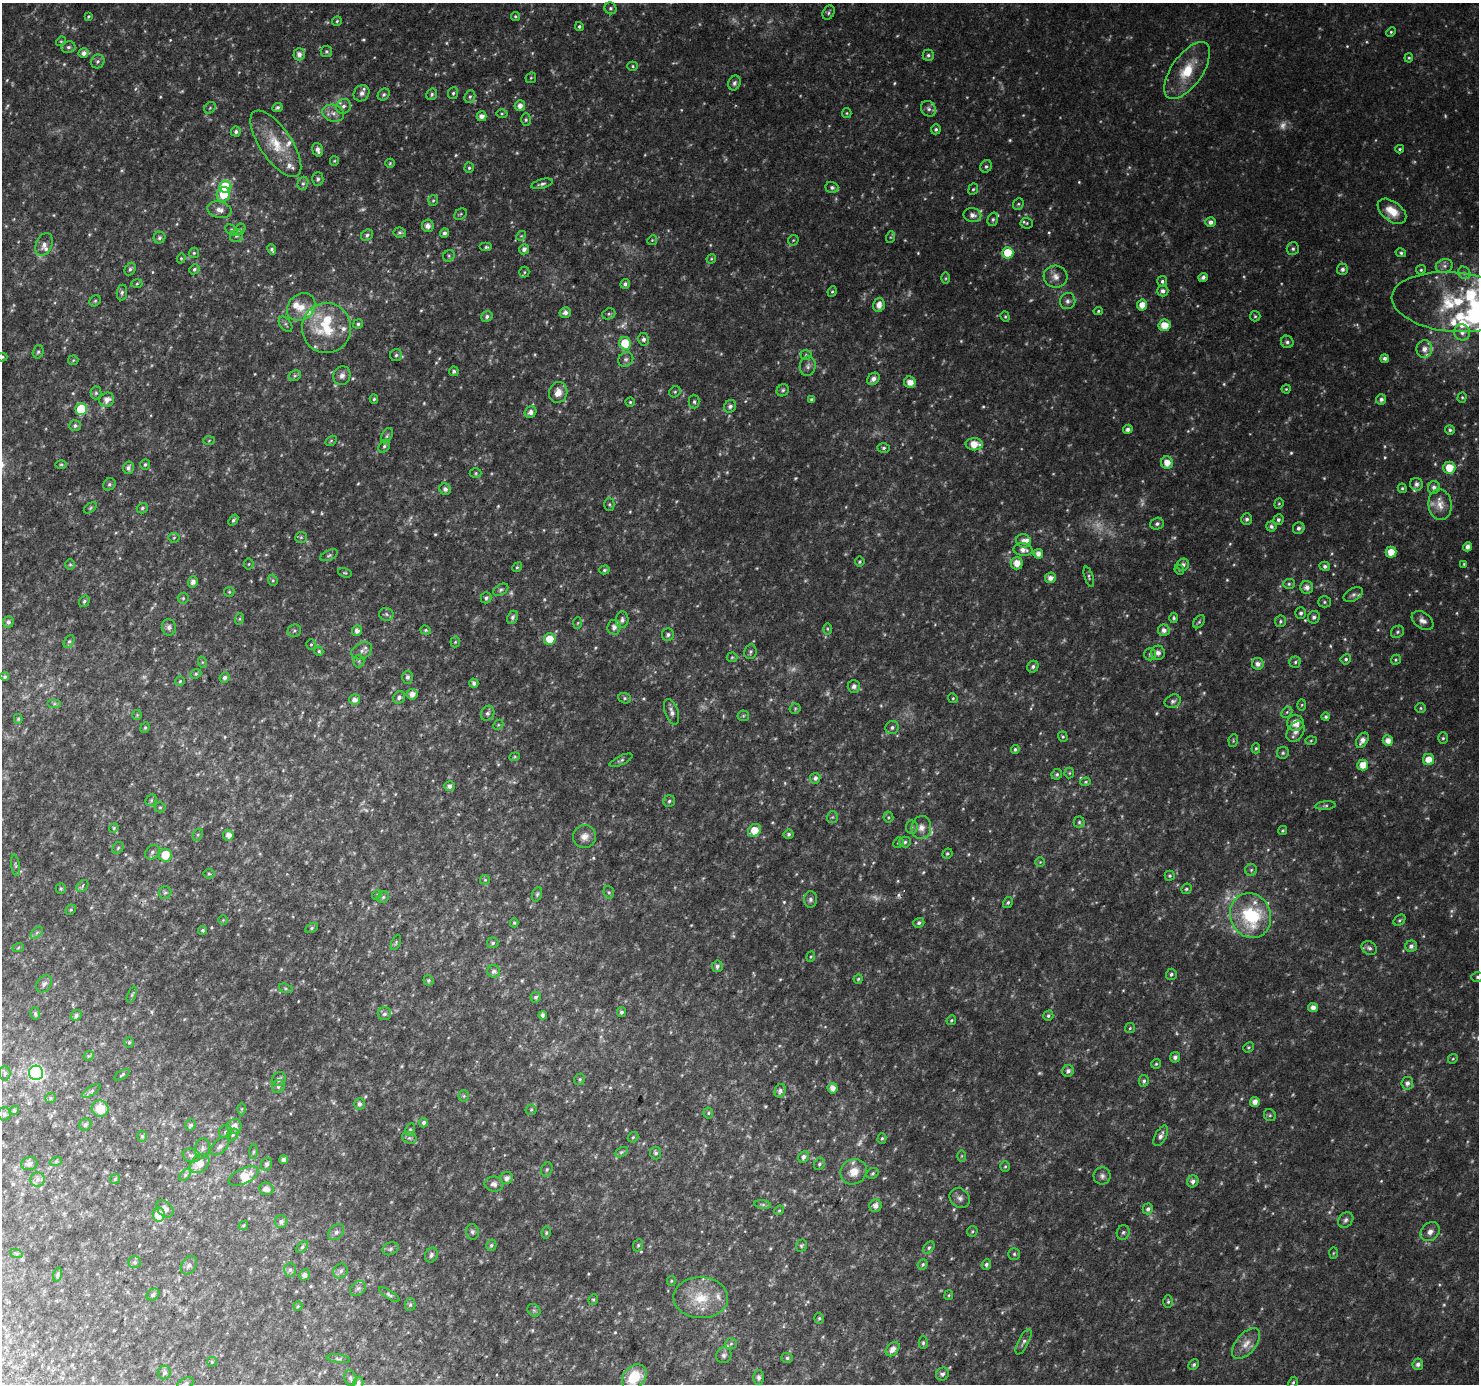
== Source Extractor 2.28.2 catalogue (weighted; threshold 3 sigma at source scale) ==
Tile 7 of 4 x 4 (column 3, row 2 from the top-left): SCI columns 2985-4461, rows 3056-4437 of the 5961 x 6042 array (HDU 1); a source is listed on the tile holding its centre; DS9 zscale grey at full resolution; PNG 1481 x 1386 px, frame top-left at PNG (2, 3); each listed source drawn as its Kron ellipse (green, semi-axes under 4 px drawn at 4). Shown black and unused: <1% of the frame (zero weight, under 2 of 3 exposures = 2% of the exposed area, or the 3 px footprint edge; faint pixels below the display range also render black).
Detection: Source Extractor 2.28.2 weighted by HDU 2 'WHT'; one run over the whole footprint, this tile lists its part. Background 0.0376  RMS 0.0091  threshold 0.0411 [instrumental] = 3 sigma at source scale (4.5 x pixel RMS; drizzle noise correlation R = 1.50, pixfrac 1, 0.0396/0.0396 arcsec/px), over >= 5 px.
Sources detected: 701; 66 too faint to see at this stretch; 1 cosmic-ray / hot-pixel residue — neither listed nor drawn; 25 inside a brighter listed object's ellipse — not listed separately; of the other 609, all 500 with FLUX_AUTO >= 1.05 (the completeness limit of this list) listed and drawn (109 fainter detections not listed), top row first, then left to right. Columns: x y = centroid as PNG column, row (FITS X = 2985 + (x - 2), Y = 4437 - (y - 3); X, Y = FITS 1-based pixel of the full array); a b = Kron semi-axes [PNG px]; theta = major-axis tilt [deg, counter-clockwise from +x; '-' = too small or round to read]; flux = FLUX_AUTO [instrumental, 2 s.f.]
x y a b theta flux
610 8 6 5 - 2
829 13 7 5 62 1.8
88 16 4 4 - 1.3
515 16 4 4 - 1.3
337 21 5 4 - 1.3
579 26 4 4 - 1.9
1391 32 5 4 - 1.3
61 41 5 4 - 1.1
68 47 7 6 - 2.2
326 51 6 5 - 1.8
84 53 5 5 - 4.5
299 54 6 5 - 5.2
928 55 6 5 - 2.1
1409 58 5 4 - 1.1
98 61 7 6 - 2.4
633 66 5 4 - 1.4
1187 70 33 15 55 29
531 78 6 5 - 1.2
734 83 7 6 - 2.5
362 93 9 7 52 4
453 93 6 5 - 1.6
432 94 6 5 - 1.8
384 95 6 5 - 1.9
470 97 6 5 - 2
343 106 8 7 - 3.6
520 106 5 5 - 5.7
210 108 6 5 - 1.4
277 108 5 4 - 2.3
929 109 8 7 - 3.1
333 113 11 8 -17 5.9
847 113 5 4 - 1.1
502 114 5 4 - 1.2
482 116 5 5 - 5.7
526 120 6 5 - 1.6
936 129 5 5 - 1.9
236 132 5 4 - 1.9
276 144 39 16 -56 29
1400 149 4 3 - 1.2
318 150 7 5 -72 3.9
334 161 5 4 - 1.1
390 163 5 4 - 1.2
986 166 6 5 - 1.9
469 168 5 4 - 1.4
318 179 6 5 - 2.1
303 183 7 5 73 2.1
542 184 11 4 15 2.5
225 187 6 6 - 60
832 187 6 5 - 2.5
973 189 6 4 65 1.5
223 194 7 6 - 18
433 201 5 5 - 1.5
1018 204 6 5 - 1.5
220 210 12 8 -15 6.1
1392 211 16 9 -37 14
461 214 7 5 37 1.5
972 215 9 7 -10 4.8
993 219 7 5 75 2
1211 222 5 5 - 4.2
1027 223 6 5 - 1.6
428 226 6 6 - 4.6
231 230 7 5 -29 1.6
240 230 6 5 - 1.4
400 233 6 5 - 1.6
444 233 5 4 - 2.8
367 235 6 5 - 2.1
236 236 7 6 - 2.6
521 236 5 4 - 1.1
891 237 6 4 71 1.2
159 238 6 5 - 2.4
652 240 5 4 - 1.1
793 240 6 4 44 1.2
44 244 12 8 69 4.9
486 247 6 4 0 1.7
524 249 5 5 - 3.8
1293 249 6 6 - 2.2
272 250 5 4 - 2
194 253 5 4 - 1.5
1008 253 6 5 - 29
1401 253 5 4 - 1.5
449 256 6 5 - 1.6
181 258 5 4 - 1.1
711 259 5 4 - 1.1
1444 266 9 6 13 3.7
130 269 7 5 61 2
194 269 5 4 - 1.8
1342 269 6 5 - 2.6
1421 270 5 4 - 1.5
524 272 5 5 - 1.3
1464 273 6 5 - 2.5
1055 277 12 11 - 7
1203 277 5 4 - 2.8
946 278 6 4 89 1.3
1162 281 5 5 - 2.1
137 284 5 3 - 1.1
625 284 5 4 - 2.4
832 291 5 4 - 1.3
1163 291 5 5 - 3.5
122 292 8 5 82 2.1
95 301 6 5 - 1.4
1068 301 8 7 - 3.5
1453 302 62 30 -5 82
879 305 7 5 74 7.4
1142 305 5 5 - 7.8
301 307 15 12 43 13
1098 311 5 4 - 1.2
565 312 5 5 - 3.8
609 314 7 5 20 1.9
1255 316 5 5 - 1.5
487 317 6 5 - 2.2
1005 317 5 4 - 1.4
286 324 9 5 -54 2.2
358 324 5 4 - 1.8
1164 325 6 5 - 13
326 328 25 24 - 39
1462 332 8 7 - 4.7
644 339 6 5 - 3
1287 342 6 6 - 2.5
625 343 6 6 - 26
1424 349 9 8 - 5.4
38 352 7 5 73 1.9
396 355 6 6 - 1.9
806 355 5 5 - 1.2
2 357 5 4 - 1.3
1385 358 4 4 - 2.7
626 359 8 7 - 3
73 360 5 5 - 1.1
808 366 10 8 81 3.5
454 371 5 5 - 2.5
295 376 6 5 - 1.9
342 376 9 8 - 4.4
873 379 7 5 42 4.6
910 382 6 5 - 7
1286 389 4 4 - 1.1
783 390 6 5 - 1.8
558 392 10 9 - 8.3
675 392 6 5 - 1.6
96 393 6 5 - 1.7
1462 397 5 4 - 1.2
374 399 4 4 - 1.3
812 399 4 3 - 1.9
1381 399 5 5 - 2.9
107 400 8 6 34 6.4
630 402 4 4 - 1.2
694 402 7 5 -89 2
730 406 6 6 - 2.9
81 409 6 5 - 49
530 412 6 5 - 3.9
75 426 6 5 - 2.3
1128 429 5 4 - 3.1
1450 430 5 4 - 1.8
387 436 8 5 63 1.8
209 441 6 4 4 1.2
331 441 6 4 30 1.3
974 444 8 6 -2 13
384 446 7 5 53 2
884 448 6 4 1 1.7
1167 463 6 6 - 9.2
61 464 6 4 0 1.3
145 464 5 5 - 1.7
128 468 6 5 - 3.1
1449 468 6 6 - 17
476 473 6 5 - 1.4
109 484 7 5 46 1.9
1417 484 6 6 - 3.7
1434 487 6 6 - 3.5
1402 488 5 4 - 1.5
445 489 6 5 - 3.6
609 504 6 5 - 1.4
1279 504 5 4 - 1.2
1440 505 15 11 -84 10
90 508 7 4 36 1.3
142 508 6 5 - 1.6
1246 519 6 5 - 2.5
233 520 6 4 51 1.8
1278 520 5 5 - 2.4
1157 524 7 6 - 2.8
1271 526 5 5 - 2.8
1299 528 6 5 - 2.6
301 537 6 5 - 1.4
174 538 5 5 - 1.2
1023 541 7 6 - 5.8
1468 547 5 4 - 4.5
1023 550 9 6 -9 5.8
1391 552 5 5 - 11
1038 554 5 5 - 5.3
329 555 9 5 25 2
860 562 5 5 - 1.4
1017 563 6 6 - 9.5
249 564 5 5 - 1.2
1464 564 4 4 - 1.1
70 565 5 5 - 1.3
1183 565 6 5 - 3.1
1325 566 5 4 - 2.6
517 567 5 4 - 1.3
604 570 5 4 - 1.6
1179 570 5 4 - 1.3
345 573 7 4 -17 1.2
1089 577 10 4 -72 1.7
1050 578 5 5 - 5.4
273 580 6 4 -70 1.2
193 582 6 5 - 4.4
1289 584 6 5 - 1.7
1307 587 6 6 - 5
501 590 8 5 31 2.1
229 592 5 5 - 1.2
1353 595 10 6 29 2.9
183 598 5 5 - 1.5
486 598 6 5 - 2.2
84 601 6 5 - 2
1324 602 6 5 - 1.6
1301 613 6 5 - 2.4
386 614 7 6 - 2.2
512 617 7 5 65 2.7
1314 617 6 6 - 2.7
1174 618 5 4 - 1.6
239 619 6 4 70 1.2
622 620 8 6 86 3.1
1280 621 6 5 - 1.8
1423 621 12 8 -35 5.1
8 622 6 5 - 2.9
1199 622 7 4 53 1.5
578 623 6 4 87 1.1
169 627 8 7 - 3.4
614 627 7 6 - 5
827 629 6 4 -89 1.3
426 630 5 4 - 1.3
1164 630 6 6 - 4.7
294 631 7 6 - 2
357 631 5 5 - 4.6
1397 632 7 5 33 1.9
668 635 6 6 - 2.6
550 639 6 5 - 17
69 641 7 5 61 1.7
455 642 5 5 - 1.1
311 644 5 4 - 1.2
319 651 4 4 - 1.4
362 651 11 7 28 4.6
750 652 7 6 - 2.2
1158 653 7 7 - 3.6
1150 654 6 6 - 2.1
732 657 5 5 - 1.2
1346 659 5 5 - 1.8
1396 660 5 4 - 1.3
359 661 6 5 - 1.7
202 662 6 4 -72 1.1
1295 662 5 5 - 1.7
1258 664 6 5 - 4.6
1033 667 6 5 - 2.4
196 674 6 4 22 1.5
5 677 4 4 - 1.6
407 677 6 5 - 2.4
224 678 5 5 - 2.5
180 681 5 5 - 1.2
474 683 4 4 - 3.1
854 686 6 6 - 4.1
412 694 5 5 - 6.3
399 697 7 5 45 2.8
625 698 6 5 - 1.6
953 698 5 4 - 1.2
355 700 5 5 - 5.4
1173 701 8 6 24 2.7
54 704 7 4 0 2
1302 705 6 4 88 1.1
1420 708 5 5 - 1.4
795 709 5 5 - 1.3
672 712 13 6 -70 4.3
1287 712 6 4 45 1.5
488 713 8 6 61 2.7
137 715 5 5 - 1.2
743 716 6 5 - 1.4
1326 717 4 4 - 1.6
18 719 5 4 - 1.1
1295 723 8 8 - 11
498 725 5 4 - 1.2
892 727 7 6 - 2.4
145 728 6 4 68 1.2
1295 732 11 8 55 5.5
1063 737 5 5 - 1.4
1443 738 6 5 - 1.5
1311 740 6 4 2 1.1
1362 740 8 5 58 5.6
1233 741 6 4 81 1.2
1388 741 5 5 - 6.5
1256 748 5 4 - 1.4
1015 749 4 4 - 1.6
1283 753 6 6 - 1.7
515 757 5 4 - 1.1
621 760 12 4 25 2
1429 760 5 5 - 11
1363 765 5 5 - 12
1069 773 5 5 - 1.1
1057 774 5 5 - 1.6
815 778 5 5 - 3.1
1086 782 5 4 - 1.3
449 786 5 5 - 3.4
151 800 6 5 - 1.5
669 801 6 5 - 1.8
1325 806 10 4 5 2.1
160 807 5 5 - 1.4
832 817 6 5 - 1.5
888 817 5 5 - 1.4
1079 822 5 5 - 1.6
912 827 6 6 - 2.1
114 828 5 4 - 1.2
921 828 11 9 86 6.6
754 830 7 5 38 14
1283 830 4 4 - 1.3
789 834 5 5 - 1.9
198 835 6 4 61 1.4
228 835 5 5 - 6.2
584 837 12 11 - 7.2
898 842 6 4 49 1.4
905 842 6 5 - 1.8
118 848 6 5 - 1.6
152 852 8 6 46 2.6
947 854 5 4 - 1.5
165 855 6 6 - 18
1040 862 5 5 - 1.1
15 865 11 4 -81 1.9
1251 870 6 6 - 1.8
209 874 5 5 - 1.2
1170 876 5 5 - 1.3
485 880 5 5 - 1.2
83 886 7 5 45 2.3
61 889 5 5 - 1.4
1186 889 5 5 - 1.5
609 892 6 5 - 1.5
165 893 6 6 - 1.8
537 894 7 4 70 1.7
377 895 5 4 - 1.2
383 897 6 5 - 1.4
810 899 8 6 86 2.9
1008 902 6 4 58 1.7
71 910 5 4 - 1.3
1251 916 23 20 -67 68
223 920 5 5 - 1.1
1399 920 6 4 41 1.6
514 923 4 4 - 1.2
919 923 5 4 - 2.4
312 928 6 4 29 1.7
203 930 4 4 - 1.6
37 933 7 4 44 2
396 942 8 4 65 1.5
493 943 6 5 - 1.7
1411 946 6 5 - 3.1
18 948 6 4 20 1.3
1369 948 8 6 -35 2.7
811 957 5 4 - 1.2
717 966 6 5 - 2.9
494 971 6 6 - 2.6
1171 974 5 5 - 1.9
1478 977 6 5 - 1.7
858 979 4 4 - 1.1
428 980 5 5 - 1.8
44 984 9 6 54 2.9
286 988 7 4 -19 1.5
132 995 8 4 68 1.3
536 997 5 5 - 1.9
1313 1007 5 4 - 5.8
622 1012 5 4 - 1.9
35 1013 6 4 -75 1.5
384 1014 6 6 - 2.6
76 1015 6 5 - 2.2
543 1015 4 4 - 3.7
1048 1016 5 4 - 1.8
951 1020 5 4 - 1.2
1130 1028 5 5 - 1.2
129 1042 5 4 - 1.4
1248 1047 5 4 - 1.3
89 1056 5 4 - 1.1
1175 1057 5 5 - 3.4
1453 1059 5 4 - 1.2
1156 1064 5 5 - 1.3
1068 1071 6 5 - 3
5 1073 7 5 -90 2.3
36 1073 7 7 - 190
122 1075 8 3 32 1.2
279 1079 7 6 - 3.7
580 1079 6 5 - 1.6
1144 1081 6 5 - 2.1
1407 1083 6 6 - 3.7
278 1086 7 6 - 2.8
833 1088 5 5 - 6.6
91 1091 10 4 34 2
780 1091 7 5 63 2.9
464 1096 5 5 - 1.5
50 1098 5 5 - 1.4
1255 1102 5 4 - 5.9
359 1104 5 5 - 3.2
100 1109 8 8 - 15
242 1109 6 4 90 1.3
531 1110 5 5 - 1.5
14 1111 5 4 - 2.1
708 1113 5 5 - 1.4
4 1114 6 6 - 2.7
1270 1115 6 5 - 1.7
424 1123 5 4 - 2.5
85 1124 6 5 - 2.1
190 1125 6 5 - 2.2
234 1126 8 7 - 7.3
410 1129 6 4 62 1.6
226 1132 6 6 - 2.4
233 1135 6 5 - 1.8
142 1136 5 5 - 1.6
1161 1136 11 5 61 3.9
633 1137 6 4 42 1.3
409 1138 7 5 -19 2.2
882 1138 5 4 - 1.5
220 1146 11 6 42 4
202 1148 10 7 80 3.7
254 1152 7 3 89 1.4
621 1152 7 4 27 1.6
656 1153 6 5 - 2.1
191 1155 9 7 -18 2.9
961 1156 6 4 89 1.1
803 1157 6 5 - 3.4
284 1160 4 4 - 5
56 1161 6 4 19 1.2
29 1164 8 6 12 3.5
200 1164 11 8 41 11
267 1164 6 5 - 3.1
819 1164 6 5 - 1.8
1005 1166 5 5 - 1.1
547 1169 7 5 74 1.9
854 1172 13 12 - 11
873 1173 6 5 - 1.5
185 1175 7 4 46 1.6
244 1176 16 8 24 14
1102 1176 8 8 - 3.4
507 1178 6 6 - 4.8
37 1179 7 7 - 3.2
115 1179 5 4 - 1.3
1193 1181 6 5 - 3.8
494 1184 9 7 -9 4.4
266 1189 7 6 - 5.8
960 1198 11 9 -41 4.1
763 1204 8 4 -8 1.8
875 1206 6 6 - 5.3
165 1209 10 7 -46 5
1148 1209 5 5 - 2.8
779 1210 5 4 - 1.1
159 1215 7 6 - 19
1346 1220 8 6 49 2.7
281 1222 6 6 - 2.5
243 1225 5 4 - 1.1
972 1231 5 5 - 1.1
336 1232 9 6 45 2.8
472 1232 8 6 -74 2.6
1123 1232 7 6 - 2.3
1430 1232 10 8 44 5.1
546 1233 6 4 78 1.4
491 1245 6 5 - 1.7
638 1245 6 5 - 1.5
801 1245 6 5 - 1.6
302 1247 7 4 45 1.4
929 1248 7 5 51 1.6
390 1249 8 6 21 2.4
16 1253 6 4 -20 1.3
1333 1253 6 4 88 1.1
1014 1254 6 6 - 1.8
431 1255 8 6 67 3.1
134 1262 6 5 - 1.6
923 1264 5 4 - 1.6
986 1264 5 4 - 2.4
189 1265 10 7 55 3.2
290 1270 7 6 - 2
341 1271 8 7 - 2.7
58 1275 7 4 74 2.2
304 1275 6 5 - 2.6
671 1281 5 4 - 1.1
358 1288 8 6 37 2.8
153 1295 7 5 34 2.2
389 1295 12 4 -33 2.1
949 1295 5 4 - 1.1
701 1298 27 20 -2 31
593 1299 5 4 - 1.2
1168 1302 6 4 90 1.5
410 1305 6 5 - 1.7
298 1306 5 4 - 1.2
534 1310 7 6 - 1.8
819 1318 5 4 - 1.3
1024 1342 14 5 63 3.2
923 1343 6 4 90 1.7
731 1344 6 5 - 1.8
1246 1344 18 10 50 9.4
893 1349 8 5 47 6.3
724 1355 8 7 - 3.1
787 1358 6 5 - 1.6
338 1359 12 4 -7 1.9
212 1362 5 5 - 1.1
1194 1364 6 4 46 1.9
1418 1364 6 5 - 3.5
164 1373 7 6 - 2.4
942 1374 7 6 - 2.8
634 1377 14 10 47 28
350 1378 8 6 -75 2.5
759 1378 7 5 -89 2.9
1293 1382 6 4 62 1.4
186 1383 8 5 22 2.2
358 1383 6 5 - 2.5
Isophote crosses this tile's border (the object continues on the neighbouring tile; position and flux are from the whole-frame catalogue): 5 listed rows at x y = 1453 302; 2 357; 1478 977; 634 1377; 358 1383